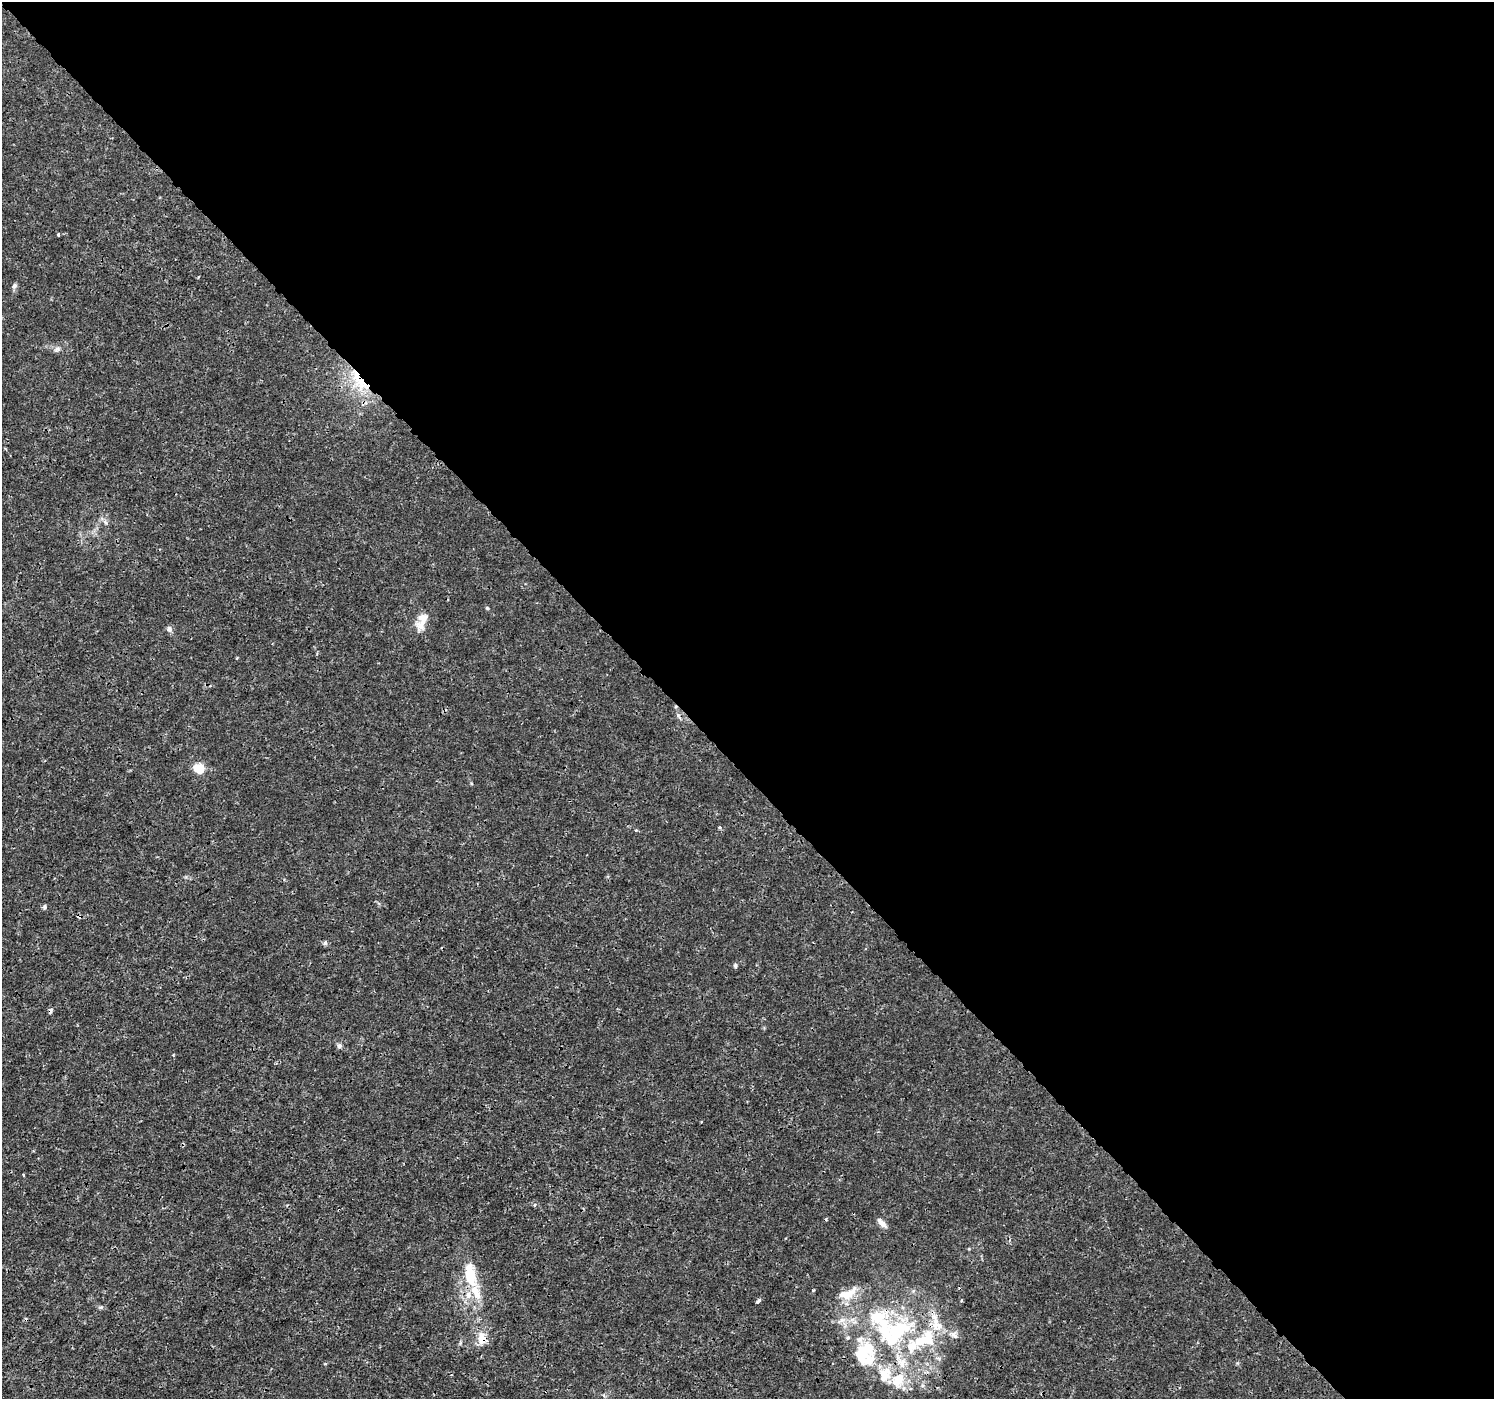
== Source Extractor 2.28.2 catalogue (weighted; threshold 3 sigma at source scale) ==
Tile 8 of 4 x 4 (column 4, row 2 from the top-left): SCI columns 4522-6013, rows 2981-4377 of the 6065 x 6025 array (HDU 1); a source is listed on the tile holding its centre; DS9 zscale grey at full resolution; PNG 1496 x 1401 px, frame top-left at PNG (2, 2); no overlay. Shown black and unused: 55% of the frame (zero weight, under 3 of 4 exposures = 5% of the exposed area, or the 3 px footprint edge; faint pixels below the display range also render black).
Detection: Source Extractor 2.28.2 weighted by HDU 2 'WHT'; one run over the whole footprint, this tile lists its part. Background 0.00113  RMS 7.8e-04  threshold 0.00351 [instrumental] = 3 sigma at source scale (4.5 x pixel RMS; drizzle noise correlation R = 1.50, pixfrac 1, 0.0396/0.0396 arcsec/px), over >= 5 px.
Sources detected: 46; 3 inside a brighter object's white glare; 2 cosmic-ray / hot-pixel residue — not listed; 9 inside a brighter listed object's ellipse — not listed separately; the other 32 listed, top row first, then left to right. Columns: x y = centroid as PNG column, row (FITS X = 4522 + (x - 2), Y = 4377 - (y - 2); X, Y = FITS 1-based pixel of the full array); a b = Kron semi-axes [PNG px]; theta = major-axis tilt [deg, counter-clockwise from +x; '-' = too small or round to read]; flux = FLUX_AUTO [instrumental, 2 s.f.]
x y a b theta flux
58 234 3 3 - 0.16
14 286 7 6 - 0.17
57 349 8 4 53 0.18
359 381 40 14 -57 3.4
105 522 7 4 -71 0.16
487 608 4 4 - 0.082
421 625 18 14 62 0.88
169 629 8 7 - 0.27
236 658 4 3 - 0.066
199 768 9 8 - 1.7
636 830 4 3 - 0.088
44 907 6 5 - 0.14
79 916 6 4 -30 0.21
325 943 6 6 - 0.16
735 965 6 5 - 0.13
339 1046 7 6 - 0.22
23 1175 4 2 - 0.063
882 1223 14 6 -45 0.46
470 1275 38 16 -80 3
813 1290 4 3 - 0.086
847 1294 30 13 24 1.5
962 1300 4 3 - 0.094
758 1301 5 4 - 0.17
101 1307 6 4 18 0.12
877 1317 34 24 13 4.4
898 1330 40 20 32 6.2
954 1335 14 6 -43 0.39
927 1337 28 20 -88 3.4
482 1339 13 9 -81 1.1
862 1355 32 22 -45 3.8
902 1362 17 12 85 1.2
897 1382 19 14 -54 1.7
Overlapping masked pixels (flux is a lower limit): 5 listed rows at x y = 359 381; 79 916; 927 1337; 482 1339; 897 1382